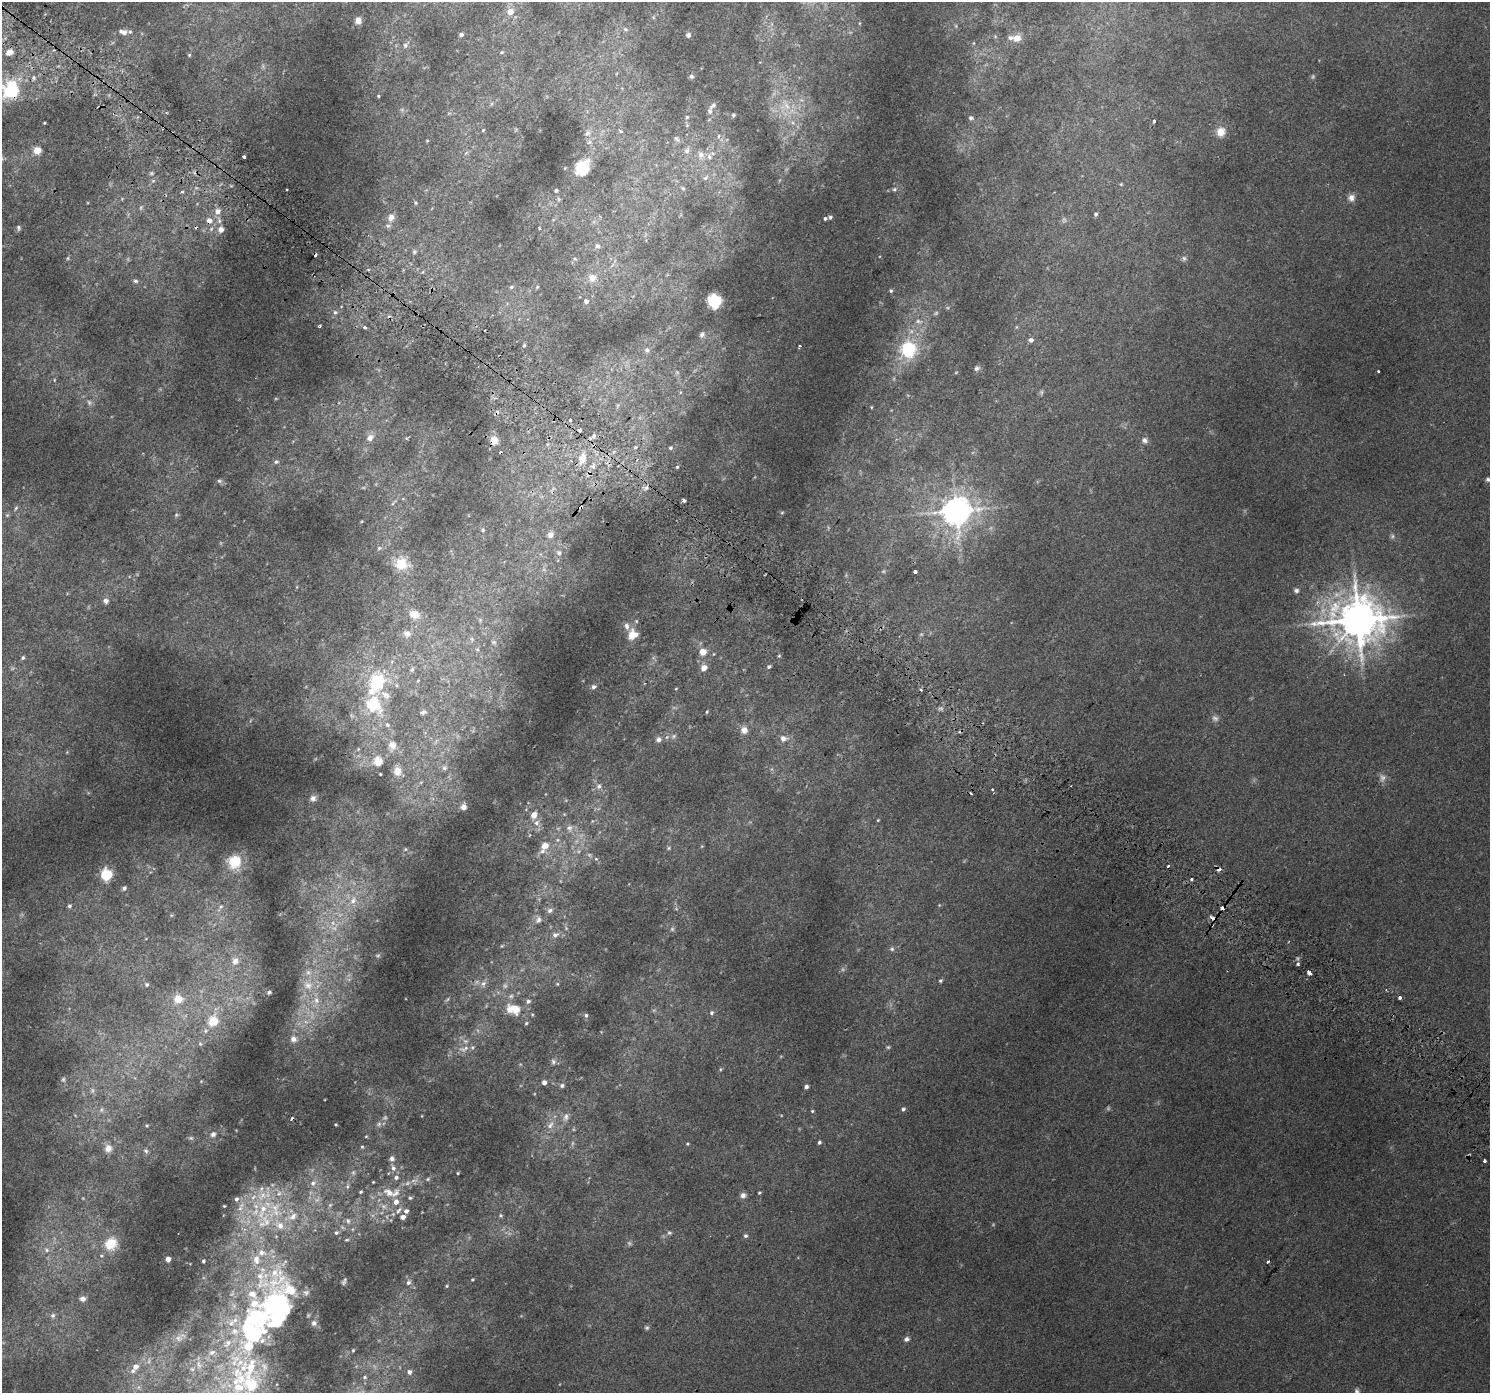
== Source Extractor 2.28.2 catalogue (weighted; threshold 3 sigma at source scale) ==
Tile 11 of 4 x 4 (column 3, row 3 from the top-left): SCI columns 3030-4517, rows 1696-3086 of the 6070 x 6105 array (HDU 1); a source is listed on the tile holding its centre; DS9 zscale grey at full resolution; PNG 1492 x 1395 px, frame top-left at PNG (2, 2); no overlay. Shown black and unused: <1% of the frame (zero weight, under 2 of 3 exposures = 3% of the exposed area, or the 3 px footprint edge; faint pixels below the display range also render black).
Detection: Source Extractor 2.28.2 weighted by HDU 2 'WHT'; one run over the whole footprint, this tile lists its part. Background 0.0209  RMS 0.0081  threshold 0.0366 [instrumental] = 3 sigma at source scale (4.5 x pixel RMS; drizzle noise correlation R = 1.50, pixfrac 1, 0.0396/0.0396 arcsec/px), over >= 5 px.
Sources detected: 360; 32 too faint to see at this stretch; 2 inside a brighter object's white glare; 8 cosmic-ray / hot-pixel residue — not listed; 38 inside a brighter listed object's ellipse — not listed separately; the other 280 listed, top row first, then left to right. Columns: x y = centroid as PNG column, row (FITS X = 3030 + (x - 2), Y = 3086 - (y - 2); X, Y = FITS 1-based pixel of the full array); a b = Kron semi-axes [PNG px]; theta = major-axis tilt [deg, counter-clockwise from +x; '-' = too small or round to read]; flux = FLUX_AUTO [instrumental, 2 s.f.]
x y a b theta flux
510 12 9 8 - 4.9
653 17 6 4 -72 0.85
358 20 7 6 - 4.1
625 29 6 5 - 1.4
123 32 9 6 -13 5
461 34 5 4 - 1.7
688 35 6 5 - 1.8
995 36 6 4 -47 0.97
1017 38 11 10 - 6.8
974 43 5 3 - 0.68
405 45 7 6 - 2.2
10 52 8 5 17 4.2
502 52 4 4 - 0.79
189 55 4 4 - 0.78
691 76 6 5 - 1.4
34 78 6 6 - 1.5
11 90 13 12 - 44
378 96 3 3 - 0.67
786 105 21 7 -61 9.7
713 106 10 5 45 2.1
733 115 5 4 - 0.99
687 117 4 4 - 0.84
971 118 7 5 -15 1.6
1154 121 4 3 - 2
44 123 3 2 - 0.53
483 130 5 4 - 0.84
620 131 6 5 - 1.7
1221 132 12 10 75 7.4
587 133 10 7 58 3
718 136 5 3 - 0.75
676 139 10 4 -50 1.4
427 141 4 4 - 0.68
589 142 7 6 - 1.8
37 150 7 7 - 5.9
687 151 8 7 - 2.4
466 153 7 4 37 1.2
701 155 9 9 - 3.7
244 157 3 3 - 3.8
709 157 8 7 - 2.4
583 168 13 10 55 29
152 173 6 4 90 1.1
705 178 6 5 - 1.5
1121 184 5 4 - 0.74
683 188 5 4 - 0.92
286 189 2 2 - 0.82
894 189 6 6 - 1.6
556 190 4 3 - 1.1
182 192 3 3 - 1.3
1351 198 10 9 - 3.9
416 203 5 4 - 0.82
218 211 8 8 - 5
1096 214 5 4 - 1.6
391 217 10 9 - 4.6
830 217 5 4 - 1.4
825 219 4 4 - 1.3
209 221 7 7 - 5.1
219 221 8 6 -71 2.4
18 228 7 5 -73 1.3
539 228 3 3 - 1.2
221 230 7 6 - 5.1
598 246 6 6 - 1.9
414 252 6 5 - 1.3
68 258 5 5 - 1.1
574 259 6 4 -6 1.1
592 278 11 11 - 6
135 281 4 4 - 2.7
511 287 7 5 17 1.5
537 287 5 4 - 0.81
891 291 4 4 - 1.1
586 301 4 4 - 3.2
714 301 6 6 - 160
335 312 5 5 - 1.6
919 321 11 6 -11 3.1
320 326 3 3 - 0.88
365 328 3 3 - 4.3
702 335 7 6 - 2
1031 340 5 4 - 3.3
524 345 5 4 - 1.1
799 346 3 2 - 1.3
908 349 20 18 67 38
647 350 7 7 - 2.4
977 368 8 6 40 2
1378 371 3 2 - 0.8
1041 392 7 5 82 1.3
89 402 8 6 -73 2.1
871 407 5 3 - 0.62
570 420 3 3 - 7.1
580 430 3 3 - 3.5
594 436 7 6 - 1.9
370 438 11 9 46 5.3
494 440 10 9 - 6.4
1144 440 8 7 - 2.6
635 447 4 3 - 0.84
670 448 5 4 - 0.97
582 459 14 10 77 8.2
276 462 7 6 - 1.8
593 466 8 6 56 2.5
677 467 4 4 - 0.89
1488 479 5 5 - 1.7
219 481 7 5 10 1.5
646 488 7 6 - 2.3
684 500 3 3 - 4.2
581 507 4 3 - 4.5
16 508 7 4 60 1.3
956 511 9 9 - 1200
782 512 5 3 - 0.7
7 515 6 5 - 1.2
176 515 6 5 - 1.1
483 530 6 6 - 1.3
550 535 8 7 - 3.2
379 548 6 5 - 1.4
559 553 8 7 - 2.3
401 564 16 14 -16 17
915 572 3 3 - 10
1296 590 7 6 - 1.9
106 601 8 7 - 2.5
414 614 13 11 -23 7.3
1358 619 14 13 - 2600
480 620 5 5 - 1.2
636 621 5 5 - 0.89
627 626 9 6 -81 3.2
407 634 9 8 - 3.9
632 635 11 9 35 11
494 642 9 6 -2 2.3
477 649 6 5 - 1.5
703 652 5 5 - 14
779 656 4 4 - 0.77
23 658 6 5 - 1.5
769 667 5 4 - 1.3
704 668 7 6 - 5.4
412 669 7 5 68 1.2
378 680 21 16 -43 28
418 680 5 3 - 0.61
594 687 6 5 - 2.1
676 688 4 3 - 0.54
921 690 3 3 - 4
373 705 22 17 -48 31
423 712 8 5 21 2
707 712 4 3 - 0.82
387 725 7 7 - 2.1
744 730 9 9 - 4.9
667 737 7 5 46 1.7
783 738 11 8 6 4.2
659 740 7 7 - 2.9
392 746 15 12 79 8.5
358 749 4 4 - 0.76
378 761 11 11 - 11
444 768 8 8 - 3.2
397 771 12 10 -85 8.3
380 774 3 3 - 0.67
1383 778 10 8 89 3.3
421 782 6 4 19 1.2
599 786 7 6 - 2.3
992 789 3 3 - 0.75
313 798 8 7 - 2.6
463 807 7 7 - 3.7
534 815 8 6 73 6
878 820 4 3 - 0.64
536 823 9 8 - 4
569 828 10 9 - 4.4
545 845 10 8 37 7.2
669 848 5 4 - 1
405 849 5 5 - 0.94
596 859 5 5 - 1.1
235 861 13 12 - 25
1219 869 6 5 - 2.8
106 875 5 5 - 74
1191 879 3 3 - 1.7
124 888 6 5 - 1.6
353 900 12 9 48 6.2
939 905 4 4 - 0.64
69 906 5 5 - 1.5
220 907 13 5 54 2.8
1222 908 4 3 - 6.1
550 910 8 7 - 2.5
1212 918 5 3 - 3.6
538 920 10 7 65 2.7
555 935 9 6 21 3
502 946 5 4 - 0.7
892 949 6 6 - 1.6
235 961 11 10 - 6
1298 964 4 4 - 2
308 972 9 8 - 3.7
1309 973 4 3 - 17
940 981 5 4 - 1.1
483 983 8 6 51 2.9
147 984 6 6 - 1.5
557 984 4 4 - 0.7
308 985 15 12 -12 10
269 992 5 4 - 1.1
1400 997 3 3 - 9.7
178 999 11 11 - 10
447 999 7 4 46 1.1
316 1000 11 10 - 7.1
528 1001 6 6 - 2.1
515 1009 19 13 -42 14
711 1013 6 5 - 1.6
586 1015 6 5 - 1.5
213 1021 16 14 66 14
293 1039 9 8 - 4.3
200 1044 5 5 - 1.1
888 1047 5 5 - 1
464 1049 17 9 18 6.3
553 1061 7 7 - 2
720 1069 5 3 - 0.74
544 1082 4 4 - 3.3
562 1085 6 5 - 1.9
806 1087 4 4 - 2
903 1109 5 4 - 1.8
101 1110 8 5 73 2
812 1111 4 4 - 0.81
566 1117 11 8 78 3.6
336 1124 3 3 - 0.71
379 1124 8 6 17 2.1
147 1125 5 4 - 0.93
550 1125 14 8 60 5.3
213 1134 7 6 - 2.8
366 1136 5 3 - 0.65
191 1138 7 6 - 1.4
819 1142 4 4 - 1.4
687 1144 5 4 - 0.79
362 1147 5 4 - 0.9
108 1148 11 9 77 6
146 1151 8 6 -62 1.8
392 1158 7 7 - 2.4
1484 1161 3 3 - 2.4
393 1168 9 6 -61 3.1
353 1172 8 6 -89 2
458 1173 3 3 - 0.7
396 1177 6 6 - 2.3
428 1179 6 5 - 1.2
373 1182 3 3 - 0.61
313 1183 9 8 - 4.3
347 1186 6 4 89 1.4
361 1192 4 4 - 0.98
389 1192 16 10 -27 8.2
759 1193 3 3 - 0.85
743 1195 8 7 - 2.7
410 1198 5 5 - 1.1
236 1199 7 6 - 2.4
330 1205 6 5 - 1.5
224 1206 3 3 - 0.65
383 1206 9 9 - 4
275 1210 31 26 78 48
398 1210 12 6 57 2.8
406 1211 5 5 - 2.8
501 1215 5 5 - 1.1
403 1217 4 4 - 4.6
348 1221 9 6 -68 2.4
336 1233 6 5 - 1.5
669 1233 7 5 -2 1.5
745 1236 5 5 - 1.3
347 1240 6 4 3 1
111 1244 17 15 49 18
47 1250 9 7 -33 3.2
168 1259 4 4 - 5.6
203 1261 5 4 - 1.2
1268 1262 3 3 - 4.8
472 1279 3 3 - 0.66
344 1281 8 3 68 1.4
408 1282 8 6 68 2.7
447 1286 4 4 - 0.77
290 1290 60 28 -39 42
83 1299 9 7 -2 3.1
53 1315 8 7 - 2.3
278 1316 27 11 53 48
251 1319 58 20 63 80
647 1328 6 6 - 1.4
178 1338 8 7 - 3
906 1339 7 5 32 2.3
262 1341 8 6 57 2.2
353 1350 4 4 - 0.74
212 1352 9 6 27 2.2
199 1365 10 6 -71 2.7
135 1367 7 6 - 4.4
192 1369 7 4 -44 1.1
409 1372 6 6 - 2.8
365 1377 6 5 - 1.2
251 1384 21 19 -35 23
1357 1391 8 6 -87 2.1
Overlapping masked pixels (flux is a lower limit): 7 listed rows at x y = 11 90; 209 221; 494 440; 581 507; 1219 869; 1222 908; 1212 918
Isophote crosses this tile's border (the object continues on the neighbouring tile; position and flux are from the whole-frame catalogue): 2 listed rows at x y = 251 1384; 1357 1391